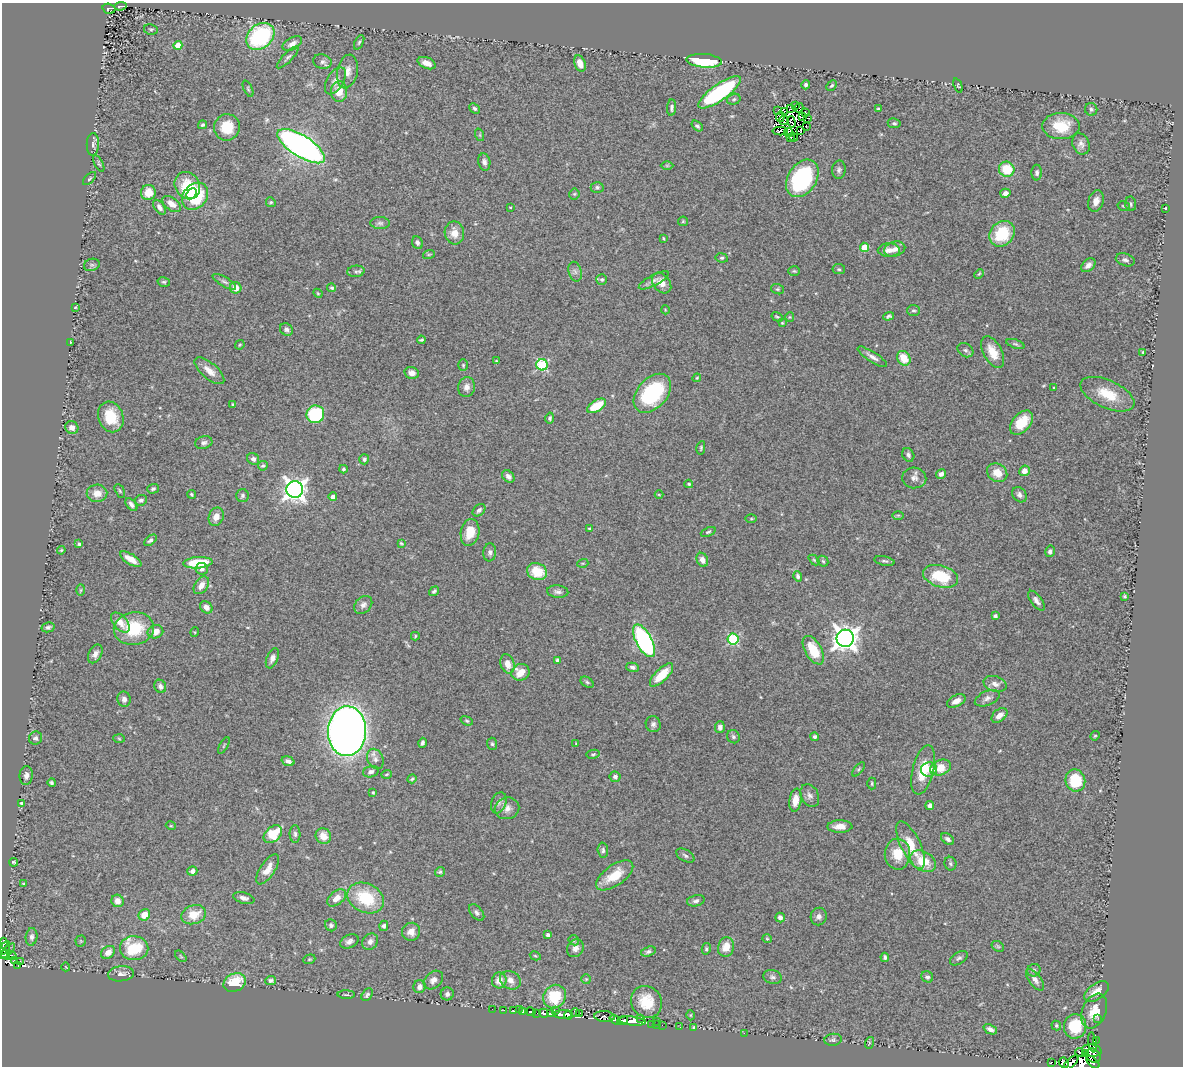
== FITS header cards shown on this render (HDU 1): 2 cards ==
NAXIS1  =                 1181
NAXIS2  =                 1064

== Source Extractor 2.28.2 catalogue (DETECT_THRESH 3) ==
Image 1181 x 1064 px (HDU 1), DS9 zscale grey, 1 PNG px = 1 image px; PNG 1185 x 1068 px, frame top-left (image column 1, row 1064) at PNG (2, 3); each listed source drawn as its Kron ellipse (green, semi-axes under 4 px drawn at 4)
Background 0.599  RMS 0.038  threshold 0.115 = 3 sigma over >= 5 px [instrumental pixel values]
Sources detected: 386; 13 with non-positive FLUX_AUTO (blend fragments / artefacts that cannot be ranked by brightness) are neither listed nor drawn; the other 373 listed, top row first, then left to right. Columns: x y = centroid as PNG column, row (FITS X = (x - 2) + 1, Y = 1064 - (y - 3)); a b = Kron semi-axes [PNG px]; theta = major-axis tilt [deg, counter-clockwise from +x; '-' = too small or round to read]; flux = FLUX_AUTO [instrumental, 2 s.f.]
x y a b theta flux
120 6 6 3 10 13
109 9 6 5 - 92
151 29 7 5 -10 4.7
260 36 16 12 39 310
359 42 8 4 64 4.2
292 44 10 6 29 16
178 45 4 4 - 46
288 57 15 5 46 7.7
704 61 18 7 -5 140
322 62 9 7 -14 10
427 63 9 5 -22 17
580 63 8 5 -69 23
347 71 17 10 78 24
335 81 15 8 59 17
806 85 5 4 - 6.7
832 86 6 4 47 4.7
958 86 7 3 -69 2.9
248 89 9 4 -65 4
339 92 10 8 -88 39
719 92 25 8 35 340
734 99 7 5 16 5.3
795 105 2 2 - 2.7
475 108 6 4 -42 5.5
672 108 8 4 85 6.4
790 108 3 2 - 1.3
799 108 5 3 - 2.1
878 109 4 3 - 4.7
1091 109 6 6 - 6.4
778 110 3 2 - 3.9
784 111 3 2 - 4.3
806 112 3 2 - 1.4
780 117 5 3 - 1
803 117 2 2 - 1.5
807 118 3 2 - 5.6
784 120 5 3 - 4.8
791 122 6 2 -73 1.2
894 123 6 5 - 4.2
203 125 4 4 - 4.6
697 126 6 4 -39 5.7
806 126 3 2 - 2.5
1061 126 18 13 0 84
227 127 13 13 - 62
800 130 3 2 - 1.2
780 131 7 3 1 11
788 133 4 4 - 5.3
480 135 6 4 -72 3
794 137 5 2 - 2.4
790 138 3 2 - 2.1
93 144 11 6 88 8.7
1081 144 11 8 -68 13
301 146 27 10 -32 1200
484 162 9 6 -79 9.3
99 164 9 3 -63 3.9
667 165 6 4 0 3.1
1007 169 8 7 - 75
839 170 9 7 86 7.9
1037 173 8 5 -90 6.8
802 178 20 14 57 280
89 179 8 3 45 3.6
187 186 14 12 -58 110
597 187 6 5 - 5.9
148 193 8 7 - 34
191 193 6 4 48 42
1005 193 5 4 - 14
574 194 5 5 - 3.4
195 196 14 11 51 140
1096 201 11 7 71 19
271 202 5 4 - 3.4
172 204 10 6 -36 23
1131 204 7 5 -81 5.2
1124 206 6 4 -15 3.5
159 207 8 5 -55 9.6
510 207 4 2 - 1.9
1165 208 2 2 - 1.8
683 221 5 4 - 2.9
380 223 10 6 0 8.1
454 233 11 9 -79 29
1002 234 14 11 47 120
663 238 4 3 - 2.3
417 243 6 5 - 6.8
865 247 5 4 - 78
895 249 11 7 15 15
889 250 11 7 0 19
429 254 6 4 19 3.3
722 258 6 4 -9 4.6
1125 260 10 6 -17 9.4
92 265 8 6 19 5.7
1088 265 8 5 41 13
839 269 6 5 - 4.3
356 271 9 5 6 6.9
794 271 6 5 - 3.8
575 272 10 6 -73 9
979 274 5 3 - 2.5
602 279 5 5 - 4.3
654 280 17 5 27 12
164 282 6 4 -13 4.1
224 282 13 4 -30 9
662 283 11 8 -50 21
235 288 6 5 - 29
332 288 4 3 - 3.7
778 289 6 5 - 4.5
318 293 5 4 - 2.6
75 307 3 2 - 2.3
665 310 4 3 - 2
913 311 6 5 - 5.1
889 316 5 4 - 5.2
777 317 6 3 -31 3
790 317 5 4 - 3
782 323 3 3 - 2.2
286 329 7 6 - 7.2
421 340 4 2 - 3.4
70 342 3 2 - 1.5
1015 344 9 4 -17 4.8
240 345 5 3 - 2.6
965 350 8 6 -31 7.9
993 352 17 9 -62 42
1143 352 3 3 - 2.6
872 357 17 5 -33 13
904 358 8 6 -56 49
496 361 3 3 - 2.2
463 365 6 4 90 3.6
542 365 5 5 - 260
209 371 18 8 -40 25
412 373 7 5 -15 14
697 378 4 3 - 2.7
466 387 10 8 81 14
1054 388 3 3 - 4
652 393 22 15 48 220
1107 394 29 13 -24 72
233 405 4 3 - 3.6
596 406 10 5 30 64
315 414 9 8 - 160
111 417 15 12 -70 67
550 418 5 4 - 4.8
1021 423 14 8 48 70
72 428 7 6 - 13
204 443 9 6 14 8.4
701 448 7 4 79 3.7
908 455 7 5 -62 8
253 459 6 5 - 9
364 459 5 5 - 6.4
263 466 5 4 - 3.9
343 469 4 3 - 3.8
1024 471 5 5 - 18
997 473 10 9 - 38
941 474 5 4 - 8.4
508 476 7 5 -44 11
914 478 12 10 -3 14
689 484 4 3 - 3.4
153 489 6 4 17 4.9
295 489 8 8 - 2000
120 491 7 4 -60 3.7
97 493 10 8 2 24
192 494 5 4 - 3.2
659 495 4 3 - 2.2
1019 495 8 6 -52 9.4
243 496 6 6 - 6.1
333 497 4 4 - 11
141 500 6 5 - 6.2
131 505 7 4 -49 9.2
479 510 7 5 43 8.2
898 515 6 3 0 2.7
216 517 9 7 68 19
751 519 6 4 0 2.9
589 529 4 4 - 3.8
470 532 13 9 79 50
708 532 8 4 23 4.2
150 540 7 4 40 6.6
401 543 4 2 - 2.8
79 544 3 3 - 4.2
61 550 4 3 - 3.3
1050 551 6 5 - 6.4
490 552 9 6 84 8.2
131 559 12 5 -31 29
702 560 7 5 -65 13
814 560 6 4 -44 3.4
823 561 6 5 - 3.7
884 561 10 4 -12 5.9
198 563 14 5 5 110
583 563 5 3 - 2.7
202 569 6 6 - 9.4
537 572 10 8 -24 76
798 576 5 4 - 5.4
941 576 18 10 -17 110
201 585 10 6 55 18
81 590 6 4 88 3.3
434 591 5 4 - 5.5
558 592 10 6 -5 9.4
1125 596 3 3 - 3.5
1036 601 12 5 -53 11
363 605 10 7 44 13
206 607 7 5 -39 14
995 616 4 3 - 6.7
120 623 12 7 -48 27
48 627 6 5 - 6.8
134 628 20 16 9 110
155 632 8 6 19 27
195 632 5 3 - 2.2
415 636 4 3 - 2.6
845 638 9 8 - 2400
733 639 5 5 - 260
644 641 18 8 -61 480
813 650 16 8 -60 70
95 654 10 6 62 12
272 658 10 5 68 11
558 660 4 4 - 8.5
507 664 10 7 -73 23
632 667 6 4 -9 7.7
520 672 9 8 - 40
662 675 15 6 45 66
587 682 7 4 -32 4.8
995 684 12 7 -18 16
160 686 7 6 - 9.5
987 698 13 7 23 13
124 699 8 6 -79 9.5
956 701 10 5 28 21
999 715 9 6 39 20
467 721 6 4 -20 3.8
653 724 8 7 - 8.9
720 727 6 5 - 9.3
347 731 25 19 88 2600
1095 736 5 4 - 2.7
733 737 7 6 - 6.2
815 737 4 4 - 5.4
35 738 7 6 - 7
119 739 6 4 -3 3.4
422 743 5 3 - 6.1
492 744 6 5 - 5
576 744 4 3 - 2
224 745 9 3 61 2.9
593 754 6 4 10 4.1
375 759 11 7 -66 14
288 761 6 4 -18 9.3
941 767 11 7 20 54
859 769 9 4 51 4.4
929 769 8 7 - 17
923 770 25 10 76 75
371 772 8 5 17 8.6
386 774 5 3 - 2.8
26 775 9 6 85 12
615 777 5 5 - 8.5
412 779 5 3 - 3.8
1075 780 11 10 - 100
52 783 4 3 - 5.2
872 783 6 4 -90 3.6
373 792 4 3 - 3.2
810 795 12 8 -62 12
795 800 11 6 82 31
21 803 4 3 - 2.6
499 803 11 7 69 11
930 805 4 4 - 13
507 808 12 11 - 21
171 826 5 3 - 2.4
840 826 12 6 1 25
273 834 10 7 41 89
295 834 9 5 -88 7.1
323 836 8 7 - 32
948 839 7 5 -36 7.3
911 845 26 9 -64 61
603 850 8 5 -87 6
897 854 15 13 -88 56
685 855 10 5 -32 7.2
923 861 14 9 -31 62
14 862 4 3 - 3.7
950 864 7 6 - 5.2
267 869 17 7 57 29
192 871 5 4 - 12
440 872 5 5 - 4
615 875 21 10 35 58
23 884 3 2 - 2
244 898 11 5 -15 11
337 898 11 6 39 23
366 898 19 14 -27 130
118 901 6 6 - 20
696 901 9 5 11 8.5
477 913 10 5 -49 7.7
144 915 6 5 - 32
194 915 13 9 19 51
819 917 9 8 - 11
780 918 5 4 - 10
331 925 6 5 - 6.5
384 926 5 4 - 7.5
411 932 9 8 - 21
548 935 4 3 - 6.9
32 937 9 6 83 8.6
767 939 5 4 - 2.9
574 940 5 4 - 3.9
81 941 5 5 - 3.1
349 941 10 6 27 11
370 942 8 7 - 12
4 943 5 3 - 35
998 946 7 4 -30 4.3
726 947 10 8 75 36
5 948 8 4 57 120
134 948 14 12 -2 110
575 948 9 8 - 16
706 949 6 4 78 3.9
7 951 10 4 44 28
108 952 7 6 - 21
648 952 8 5 17 6.7
5 955 5 2 - 36
12 956 5 3 - 3.7
181 956 7 4 -45 3.6
535 956 6 4 -28 2.9
885 957 4 3 - 5.4
959 958 10 5 33 7.4
309 959 6 4 20 3.4
14 961 4 3 - 22
20 961 3 2 - 8.1
18 965 3 2 - 27
66 967 4 3 - 1.6
1034 970 7 6 - 5.2
121 974 13 7 5 14
773 977 9 6 -17 7.9
927 977 6 5 - 6.1
586 979 5 5 - 3.3
271 980 5 4 - 6.9
433 980 11 8 41 15
499 980 8 7 - 24
510 980 11 8 -30 19
1035 980 12 6 -53 12
235 983 11 9 26 79
419 987 6 6 - 13
1096 991 14 8 35 26
447 994 6 6 - 9
346 995 8 3 -1 3.7
367 995 7 5 55 6
555 997 12 11 - 97
646 1002 16 15 - 64
492 1009 2 2 - 5
519 1009 3 2 - 5.7
504 1010 2 2 - 8.3
555 1010 3 2 - 140
514 1011 3 2 - 15
1094 1011 18 12 68 41
523 1012 3 3 - 60
531 1012 5 3 - 110
537 1013 2 2 - 11
544 1013 5 3 - 260
575 1013 4 3 - 130
579 1013 3 2 - 150
551 1014 4 3 - 180
563 1014 10 4 -1 780
569 1015 4 3 - 320
691 1015 5 3 - 2.5
604 1017 10 5 -5 56
640 1018 3 2 - 60
1098 1018 3 2 - 11
615 1020 6 4 -35 220
623 1020 6 3 14 260
632 1021 13 4 -6 760
657 1021 3 2 - 6.7
651 1024 3 2 - 14
656 1024 3 3 - 5.4
662 1025 2 2 - 9
1056 1025 5 4 - 4.4
1075 1026 12 11 - 82
680 1027 3 2 - 5.4
694 1027 3 3 - 2.6
990 1029 7 4 -25 9.9
744 1033 2 2 - 58
833 1040 9 6 7 6.6
1096 1041 3 2 - 120
1093 1042 10 4 -81 110
869 1043 6 4 73 2.8
1092 1050 10 6 -9 350
1080 1052 4 2 - 180
1085 1054 3 3 - 130
1093 1056 8 6 -48 440
1051 1062 4 3 - 55
1093 1062 8 4 -43 110
1064 1063 5 4 - 140
1071 1063 9 4 43 150
At the frame edge (FLAGS 8, measured only in part): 1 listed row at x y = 1071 1063
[13 non-positive-flux detections neither listed nor drawn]